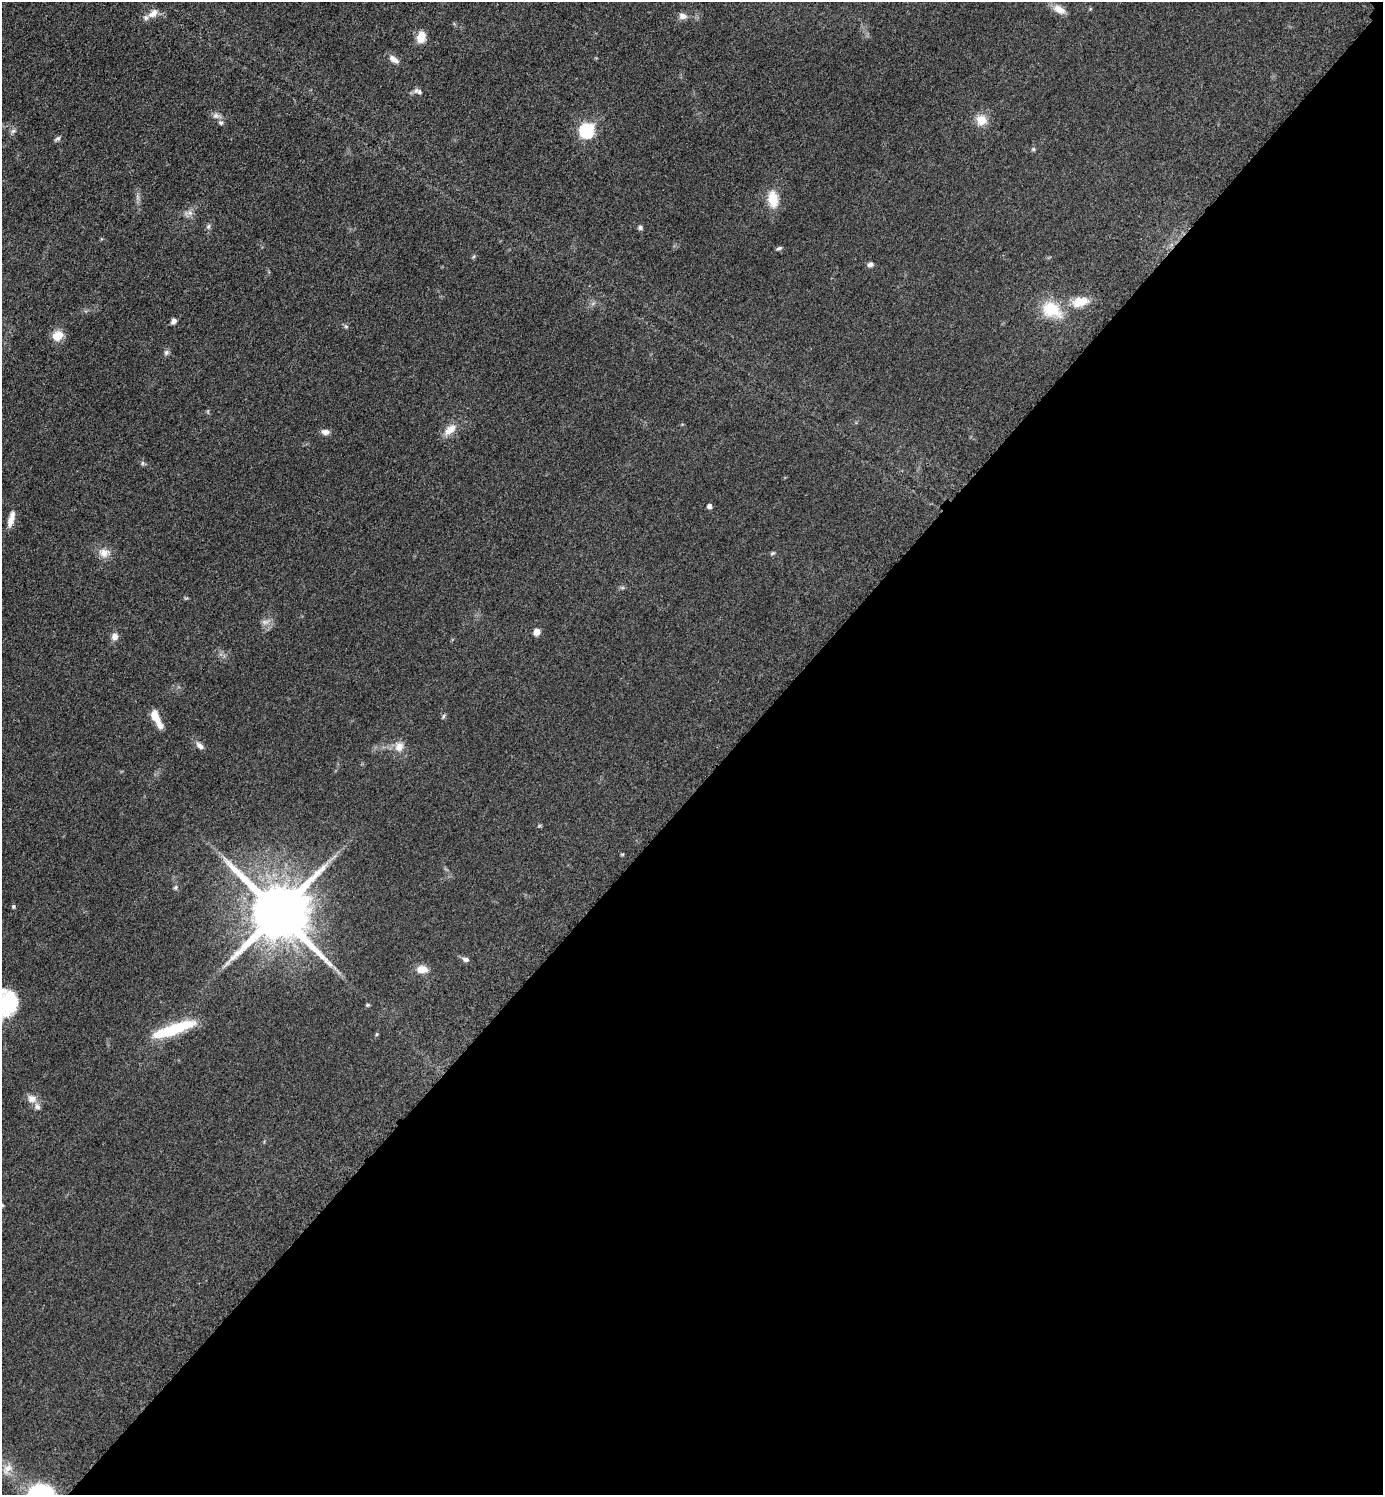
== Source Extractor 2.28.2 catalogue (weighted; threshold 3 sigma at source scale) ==
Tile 12 of 4 x 4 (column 4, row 3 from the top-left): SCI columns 4354-5734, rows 1513-3005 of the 6048 x 6047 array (HDU 1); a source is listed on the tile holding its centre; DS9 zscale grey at full resolution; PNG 1385 x 1497 px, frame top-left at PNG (2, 2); no overlay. Shown black and unused: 47% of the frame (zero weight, under 3 of 5 exposures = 4% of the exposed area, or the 3 px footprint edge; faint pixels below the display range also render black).
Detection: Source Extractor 2.28.2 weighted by HDU 2 'WHT'; one run over the whole footprint, this tile lists its part. Background 0.0497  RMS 0.0054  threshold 0.0244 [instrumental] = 3 sigma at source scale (4.5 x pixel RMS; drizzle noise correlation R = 1.50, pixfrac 1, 0.05/0.05 arcsec/px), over >= 5 px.
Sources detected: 57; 5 inside a brighter listed object's ellipse — not listed separately; the other 52 listed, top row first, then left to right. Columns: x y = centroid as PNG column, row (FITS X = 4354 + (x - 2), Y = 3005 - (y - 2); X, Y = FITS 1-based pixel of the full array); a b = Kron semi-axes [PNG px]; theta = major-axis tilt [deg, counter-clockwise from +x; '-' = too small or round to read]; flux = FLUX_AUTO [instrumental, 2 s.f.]
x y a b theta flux
1059 9 17 10 -28 5.3
153 13 14 9 41 4.1
683 16 11 8 -11 2.8
421 37 11 8 76 8.2
394 59 15 7 -34 3.2
419 92 9 7 -33 1.8
216 116 12 7 -13 2.4
981 120 12 12 - 7.3
13 131 7 6 - 1.4
587 131 8 7 - 65
57 139 9 5 29 1.3
1033 149 6 5 - 0.83
137 197 7 5 -89 1.4
773 199 21 12 -83 11
190 213 7 5 -44 1.7
208 226 7 5 86 1.2
640 228 6 6 - 1.1
779 248 8 4 24 1
870 264 7 6 - 1.6
1080 302 24 13 14 9.8
593 303 7 4 19 1.1
1051 310 24 17 -25 19
174 321 7 6 - 2
346 326 6 4 -1 0.78
58 335 11 9 25 8.4
166 352 7 7 - 1.4
450 430 18 9 44 6.5
325 432 10 7 -5 2.8
142 463 6 4 89 0.9
709 506 5 5 - 1.8
11 519 19 6 76 4.8
104 553 15 12 -6 5.2
773 553 7 4 27 0.81
265 622 13 7 6 2.6
537 632 7 6 - 3.4
115 637 9 8 - 2.9
155 716 19 8 -65 7.4
443 716 6 5 - 0.9
200 746 11 6 -37 2.5
399 747 13 12 - 5.3
539 826 6 4 19 0.6
175 887 7 6 - 1
13 906 5 4 - 0.75
278 912 18 17 - 3900
466 959 8 6 -12 1.8
422 969 13 9 -4 5.8
6 1003 31 23 -72 30
368 1005 5 4 - 0.76
173 1029 50 11 19 29
377 1034 6 4 88 0.65
32 1099 13 10 -15 4
7 1468 16 9 45 4.7
Isophote crosses this tile's border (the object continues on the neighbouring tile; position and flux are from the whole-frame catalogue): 1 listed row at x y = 6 1003